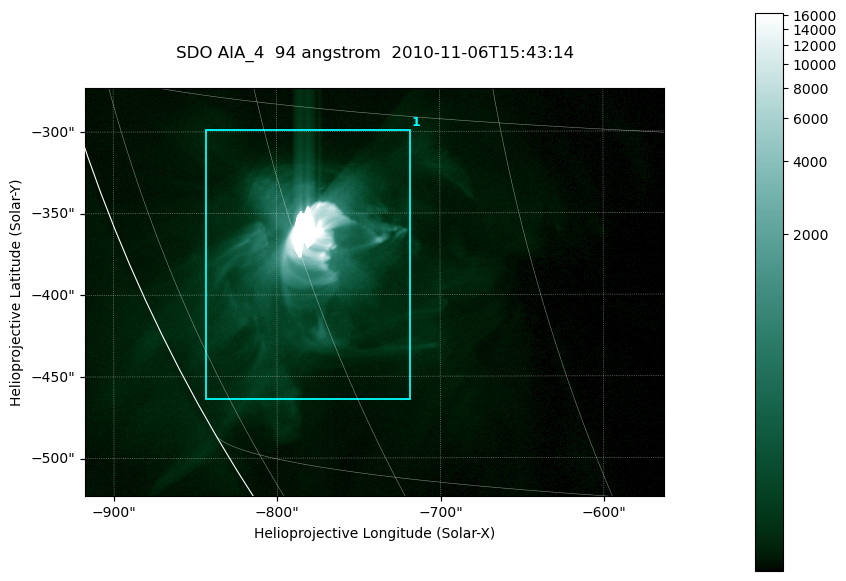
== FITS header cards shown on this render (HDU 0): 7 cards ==
TELESCOP= 'SDO     '           /
INSTRUME= 'AIA_4   '           /
WAVELNTH=                   94 /
WAVEUNIT= 'angstrom'           /
DATE-OBS= '2010-11-06T15:43:14.12' /
CTYPE1  = 'HPLN-TAN'           /
CTYPE2  = 'HPLT-TAN'           /

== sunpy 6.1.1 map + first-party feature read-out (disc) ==
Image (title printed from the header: SDO AIA_4  94 angstrom  2010-11-06T15:43:14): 591 x 417 px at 0.6 arcsec/px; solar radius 968 arcsec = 1614 px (partial field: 2.7% of the solar disc is inside the frame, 89% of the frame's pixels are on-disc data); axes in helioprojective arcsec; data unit not stated in the header (colour bar unlabelled)
Pointing: header CRPIX1/2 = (2053.81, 2042.90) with CRVAL1/2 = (0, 0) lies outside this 591 x 417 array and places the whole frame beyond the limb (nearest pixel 1.36 R_sun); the SolarSoft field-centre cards XCEN/YCEN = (-740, -398.3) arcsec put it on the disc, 768 arcsec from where CRPIX/CRVAL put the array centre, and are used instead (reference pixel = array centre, CRVAL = XCEN/YCEN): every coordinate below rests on XCEN/YCEN
Orientation: roll -0.138 deg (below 1 deg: not rotated)
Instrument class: DISC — disc imager (sunpy class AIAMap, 94 A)
Bright regions (active regions / flare kernels): reference = the on-disc median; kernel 5 px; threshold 5 sigma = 87.8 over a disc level ~16.4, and >= 1.15x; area >= 246 px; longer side >= 5 px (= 3 arcsec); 1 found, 1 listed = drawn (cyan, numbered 1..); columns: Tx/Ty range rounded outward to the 2 arcsec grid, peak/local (2 s.f.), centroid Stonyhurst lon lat
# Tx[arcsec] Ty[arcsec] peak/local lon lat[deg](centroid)
1 -844..-718 -464..-298 999 -60 -21
Off-limb structures (1.02-1.3 R_sun): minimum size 123 px: none found